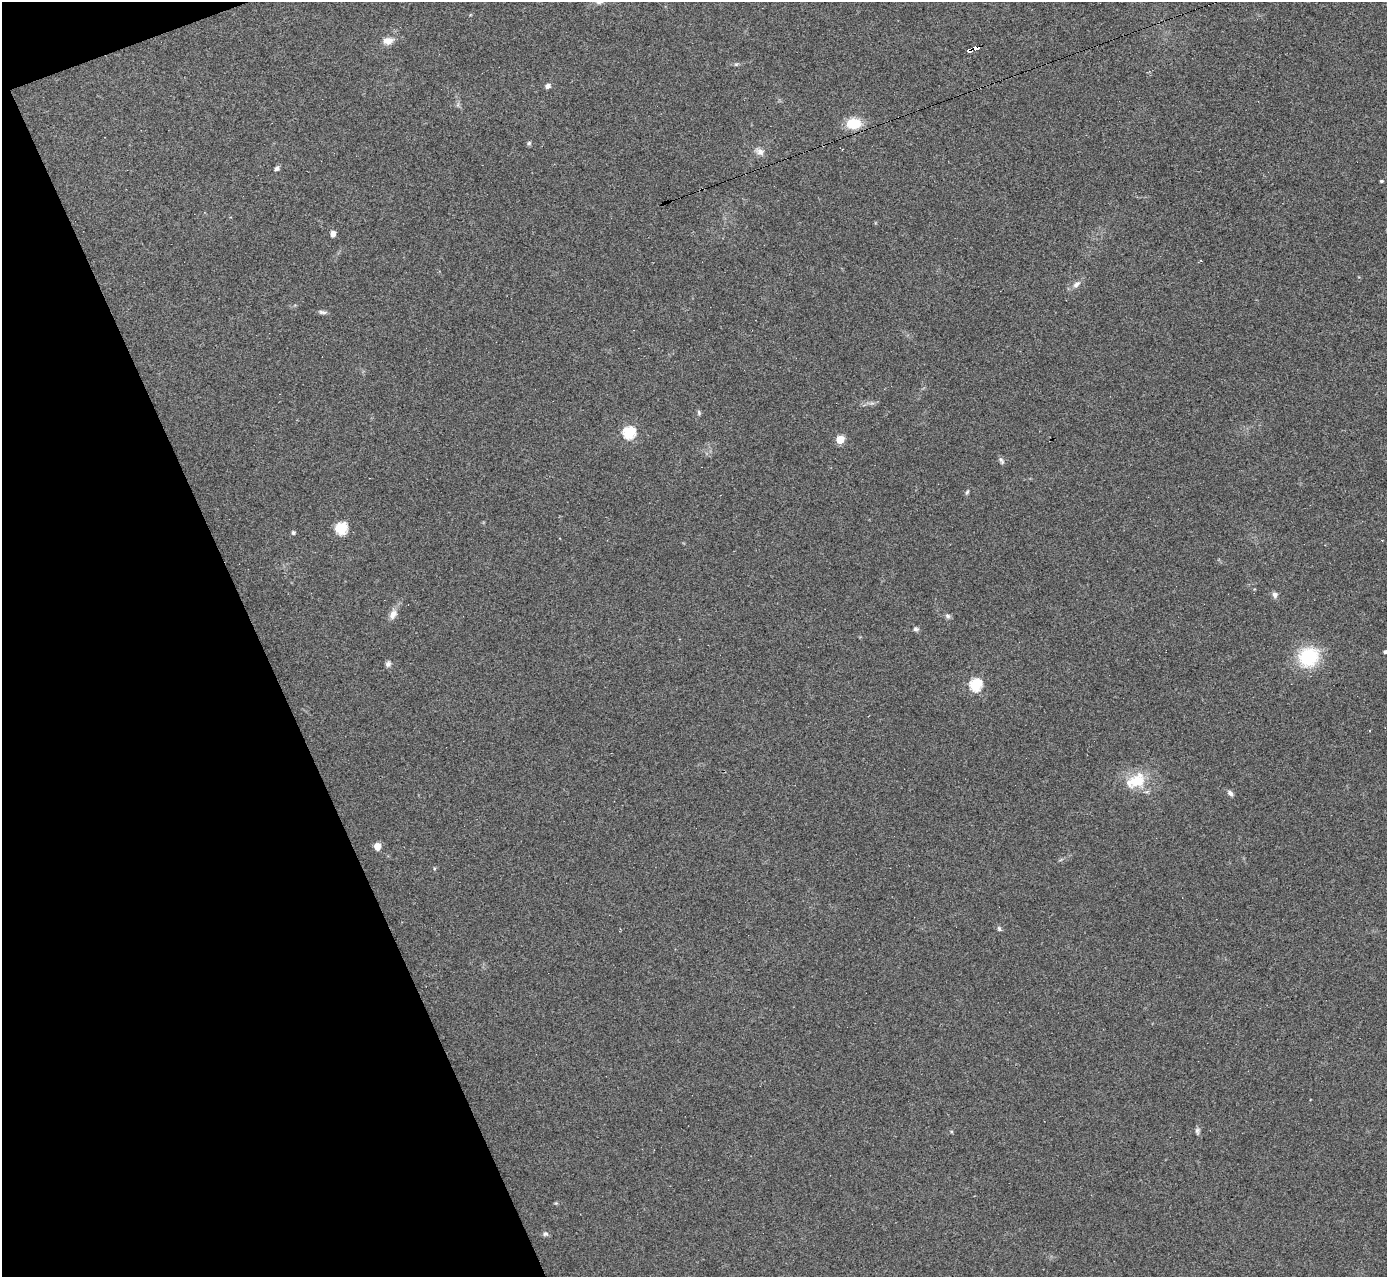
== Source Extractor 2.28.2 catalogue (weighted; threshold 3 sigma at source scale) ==
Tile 5 of 4 x 4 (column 1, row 2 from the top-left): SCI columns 4-1388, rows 2701-3975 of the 5544 x 5527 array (HDU 1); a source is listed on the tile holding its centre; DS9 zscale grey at full resolution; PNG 1389 x 1279 px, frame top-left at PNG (2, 2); no overlay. Shown black and unused: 19% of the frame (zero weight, under 2 of 3 exposures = <1% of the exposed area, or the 3 px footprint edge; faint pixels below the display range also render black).
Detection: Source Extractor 2.28.2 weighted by HDU 2 'WHT'; one run over the whole footprint, this tile lists its part. Background 0.0836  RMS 0.0078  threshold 0.035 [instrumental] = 3 sigma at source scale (4.5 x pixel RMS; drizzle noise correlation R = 1.50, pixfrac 1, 0.05/0.05 arcsec/px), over >= 5 px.
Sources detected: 36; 2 cosmic-ray / hot-pixel residue — not listed; the other 34 listed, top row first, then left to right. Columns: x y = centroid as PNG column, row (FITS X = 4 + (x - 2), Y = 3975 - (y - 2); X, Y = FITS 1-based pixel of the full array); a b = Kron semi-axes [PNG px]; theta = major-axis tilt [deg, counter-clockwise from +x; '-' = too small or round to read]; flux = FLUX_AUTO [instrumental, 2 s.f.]
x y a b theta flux
388 41 13 9 9 6.3
975 48 6 3 6 50
970 50 5 4 - 50
548 86 6 5 - 2.8
854 124 15 11 3 20
529 143 5 5 - 1.4
760 151 13 9 -28 4.3
277 168 6 5 - 2.1
1381 181 3 3 - 1
333 234 5 4 - 5.5
1076 284 12 7 44 4
323 312 12 5 -6 2.1
699 413 7 5 -76 1.3
629 433 6 6 - 87
840 439 5 5 - 24
1001 461 10 5 -63 2
967 492 7 4 62 1.3
341 528 6 6 - 73
293 533 4 4 - 1.6
1275 595 8 7 - 2.8
393 615 14 9 61 5.3
948 616 8 6 -49 1.9
916 629 8 6 -6 1.7
1385 652 4 3 - 1.9
1308 657 19 18 - 47
388 664 7 6 - 2.4
976 685 6 6 - 83
1136 781 25 17 21 23
1230 793 9 5 -52 2.4
377 846 5 5 - 11
434 868 5 4 - 0.9
999 929 8 5 -46 1.6
1197 1131 8 6 82 1.9
545 1234 7 6 - 1.9
Overlapping masked pixels (flux is a lower limit): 2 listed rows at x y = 975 48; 970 50
Isophote crosses this tile's border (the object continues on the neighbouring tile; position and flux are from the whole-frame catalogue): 1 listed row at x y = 1385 652